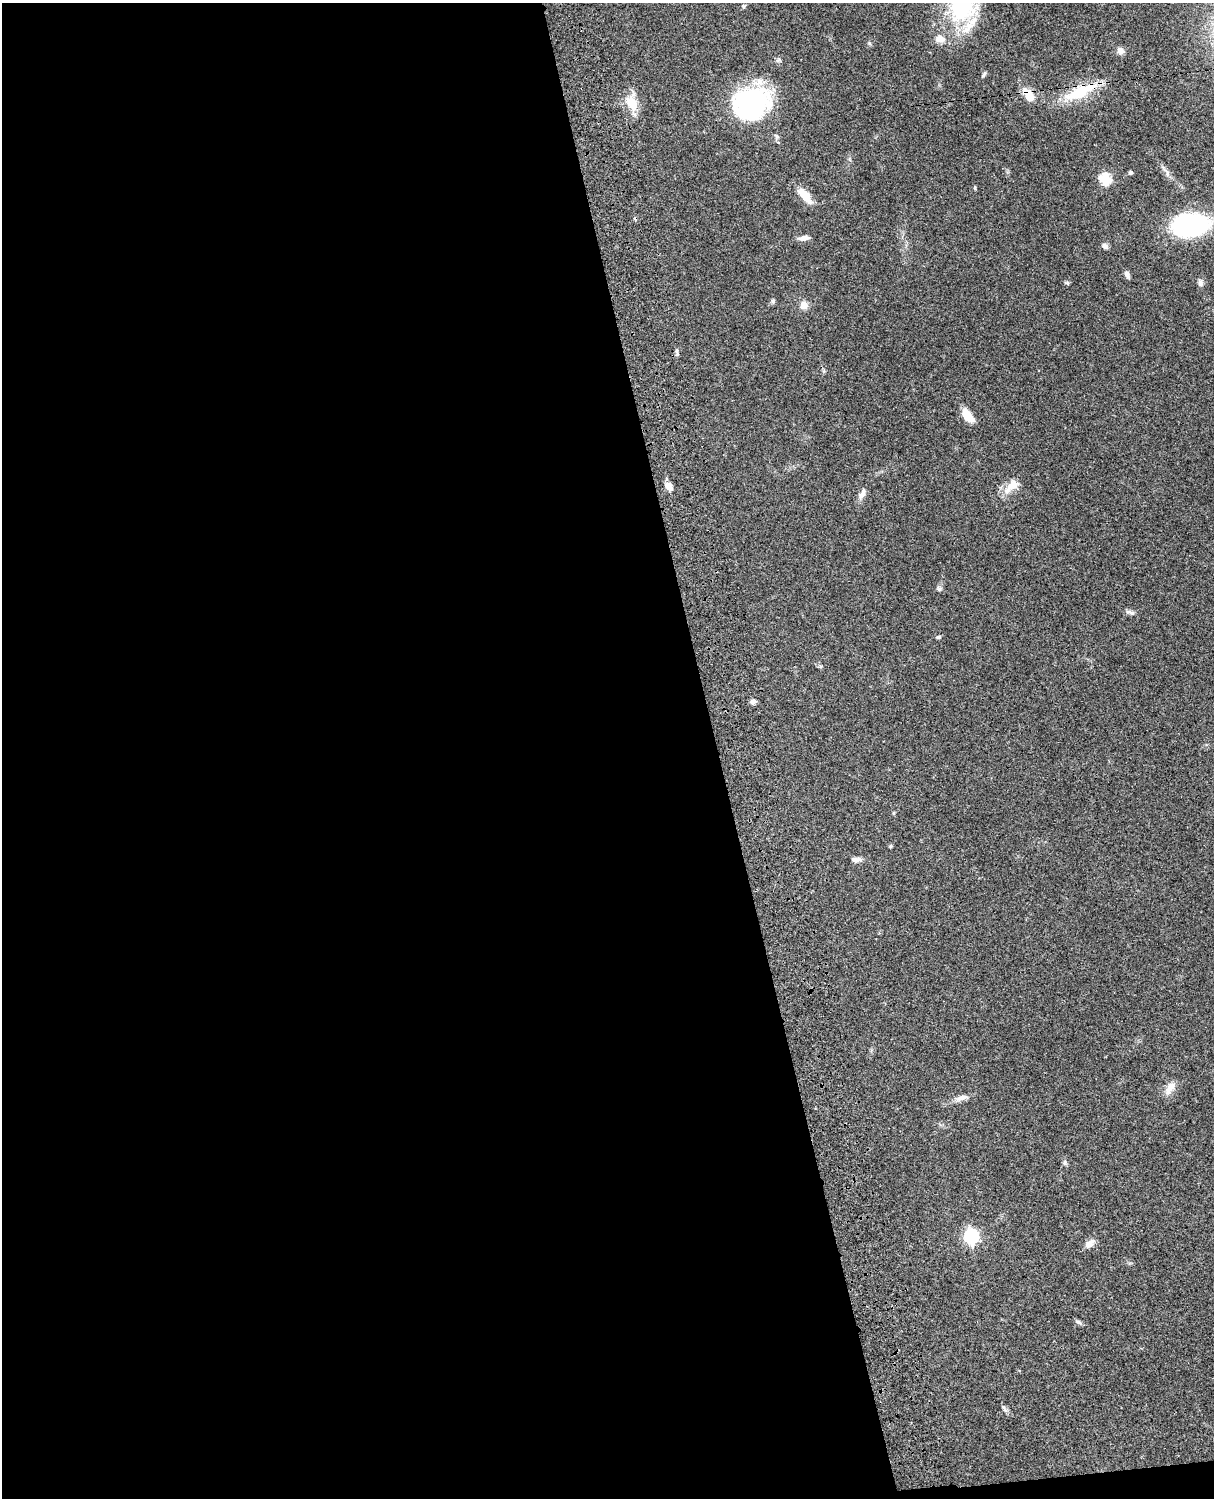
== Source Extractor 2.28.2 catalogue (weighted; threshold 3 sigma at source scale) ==
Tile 9 of 4 x 3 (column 1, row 3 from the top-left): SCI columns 122-1333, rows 276-1771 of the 5089 x 4926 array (HDU 1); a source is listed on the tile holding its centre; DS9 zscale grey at full resolution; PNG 1216 x 1500 px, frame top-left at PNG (2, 3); no overlay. Shown black and unused: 60% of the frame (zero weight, under 3 of 4 exposures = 6% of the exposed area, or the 3 px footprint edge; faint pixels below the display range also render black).
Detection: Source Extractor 2.28.2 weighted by HDU 2 'WHT'; one run over the whole footprint, this tile lists its part. Background 0.0794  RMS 0.0059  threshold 0.0266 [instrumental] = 3 sigma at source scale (4.5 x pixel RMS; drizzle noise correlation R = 1.50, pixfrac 1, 0.05/0.05 arcsec/px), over >= 5 px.
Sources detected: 45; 1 inside a brighter object's white glare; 1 cosmic-ray / hot-pixel residue — not listed; the other 43 listed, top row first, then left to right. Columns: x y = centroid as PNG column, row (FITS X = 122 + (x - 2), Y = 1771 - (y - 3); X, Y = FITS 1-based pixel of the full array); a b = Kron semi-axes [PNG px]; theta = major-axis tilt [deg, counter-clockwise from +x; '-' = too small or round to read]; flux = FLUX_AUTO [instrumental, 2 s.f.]
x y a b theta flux
962 5 43 35 -83 51
743 6 6 5 - 0.81
940 39 13 9 -6 5
869 43 6 4 -70 0.76
1120 51 10 8 -48 2.5
984 74 8 4 59 1.2
1080 91 46 15 25 23
1029 95 14 8 -55 11
632 102 19 12 -77 13
751 103 43 35 17 75
1130 173 4 4 - 1.4
1167 173 15 5 -67 2.4
1105 179 6 5 - 53
975 187 5 4 - 0.66
805 195 24 10 -51 8.1
1191 224 37 23 18 73
804 238 14 6 7 2.9
1105 246 9 6 -33 1.8
1127 274 9 5 -67 2.2
1200 282 9 6 -84 2
1067 283 6 4 -29 0.81
773 301 6 5 - 1.1
804 305 7 7 - 6
677 354 6 4 47 1.1
967 416 14 7 -51 12
669 486 10 7 -57 4.3
1012 486 25 11 42 8
862 494 16 7 65 3.4
939 589 7 7 - 1.4
1130 612 14 5 -17 1.9
938 637 6 4 7 1.1
820 666 8 4 -44 1
753 701 8 6 21 1.8
893 813 5 3 - 0.53
891 846 5 4 - 0.7
856 859 15 6 1 2.5
1170 1088 19 9 57 5.4
961 1098 19 7 16 3.8
1065 1162 7 6 - 1.2
971 1237 7 6 - 120
1090 1244 14 8 43 4
1079 1322 9 5 -31 1.4
1004 1408 12 5 -61 1.5
Overlapping masked pixels (flux is a lower limit): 2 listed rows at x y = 1080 91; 1029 95
Isophote crosses this tile's border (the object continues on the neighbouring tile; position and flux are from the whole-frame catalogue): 1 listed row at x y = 962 5